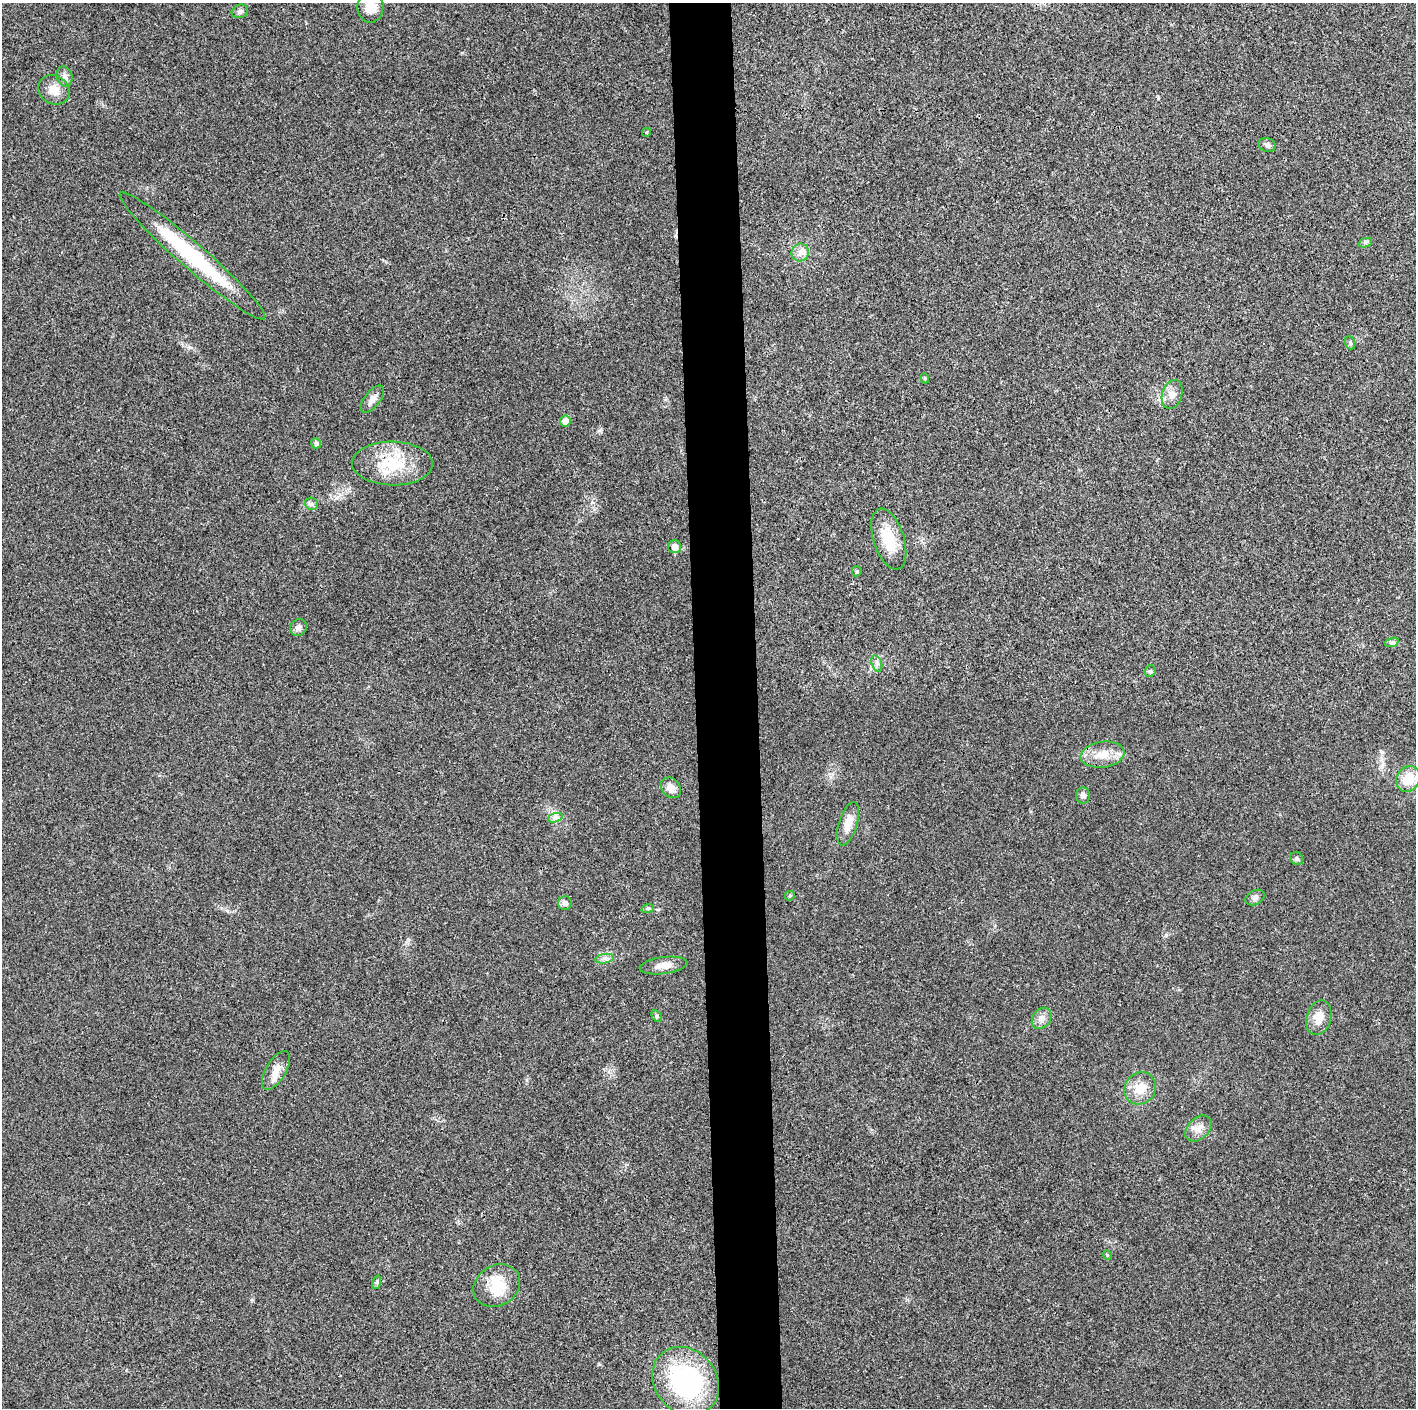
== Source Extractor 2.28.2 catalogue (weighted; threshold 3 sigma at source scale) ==
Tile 5 of 3 x 3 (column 2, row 2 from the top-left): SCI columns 1415-2828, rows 1424-2829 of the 4249 x 4237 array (HDU 1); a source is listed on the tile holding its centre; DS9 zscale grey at full resolution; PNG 1418 x 1410 px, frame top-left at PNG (2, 3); each listed source drawn as its Kron ellipse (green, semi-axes under 4 px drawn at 4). Shown black and unused: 4% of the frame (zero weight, under 3 of 4 exposures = <1% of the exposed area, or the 3 px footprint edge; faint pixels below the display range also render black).
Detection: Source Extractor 2.28.2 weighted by HDU 2 'WHT'; one run over the whole footprint, this tile lists its part. Background 0.0197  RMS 0.0056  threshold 0.025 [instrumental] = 3 sigma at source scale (4.5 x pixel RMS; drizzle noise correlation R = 1.50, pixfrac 1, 0.05/0.05 arcsec/px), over >= 5 px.
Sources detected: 49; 2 inside a brighter listed object's ellipse — not listed separately; the other 47 listed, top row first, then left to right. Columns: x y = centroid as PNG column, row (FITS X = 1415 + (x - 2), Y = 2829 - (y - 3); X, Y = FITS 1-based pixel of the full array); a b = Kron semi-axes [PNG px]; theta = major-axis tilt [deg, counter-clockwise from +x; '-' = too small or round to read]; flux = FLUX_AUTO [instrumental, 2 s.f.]
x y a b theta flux
370 7 15 13 89 10
240 11 8 6 22 1.6
65 76 10 7 -74 2.3
54 90 16 14 -33 6.9
646 132 4 4 - 0.62
1267 145 9 6 -18 1.8
1365 243 7 4 19 1.1
800 253 9 8 - 3.5
192 256 96 13 -41 57
1350 343 7 5 -69 1
925 378 5 4 - 0.68
1172 394 15 10 72 4.5
372 399 16 7 53 3.8
565 421 5 5 - 4.8
316 443 5 5 - 1.6
392 463 40 22 -1 26
311 504 6 6 - 1.3
889 539 31 15 -72 16
674 547 6 6 - 4.2
857 571 5 4 - 0.75
298 627 9 8 - 2.6
1392 642 7 4 18 1.1
877 663 8 5 -71 1.7
1150 671 6 5 - 0.93
1103 755 22 13 8 9.9
1408 779 13 11 60 12
671 788 11 9 -49 4.6
1083 795 8 7 - 2.3
555 818 7 4 19 1.5
848 824 22 9 72 7.4
1297 859 7 6 - 1.1
790 896 5 4 - 0.74
1255 897 10 7 29 1.9
565 903 7 7 - 2.4
648 908 6 4 18 0.87
605 959 9 4 9 1.8
663 966 24 8 8 5.6
657 1016 6 4 -61 0.92
1042 1018 11 8 52 3.3
1319 1018 17 12 74 7.2
276 1070 21 10 59 6.3
1140 1088 17 15 49 9
1198 1129 15 10 44 4.8
1107 1255 5 4 - 0.73
377 1282 7 4 72 1
497 1286 24 20 31 15
685 1381 36 30 -50 88
Isophote crosses this tile's border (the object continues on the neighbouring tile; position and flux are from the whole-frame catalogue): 1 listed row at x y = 370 7
Unlisted compact peaks at least as high as the median listed source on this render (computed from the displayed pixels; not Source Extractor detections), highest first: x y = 1166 935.